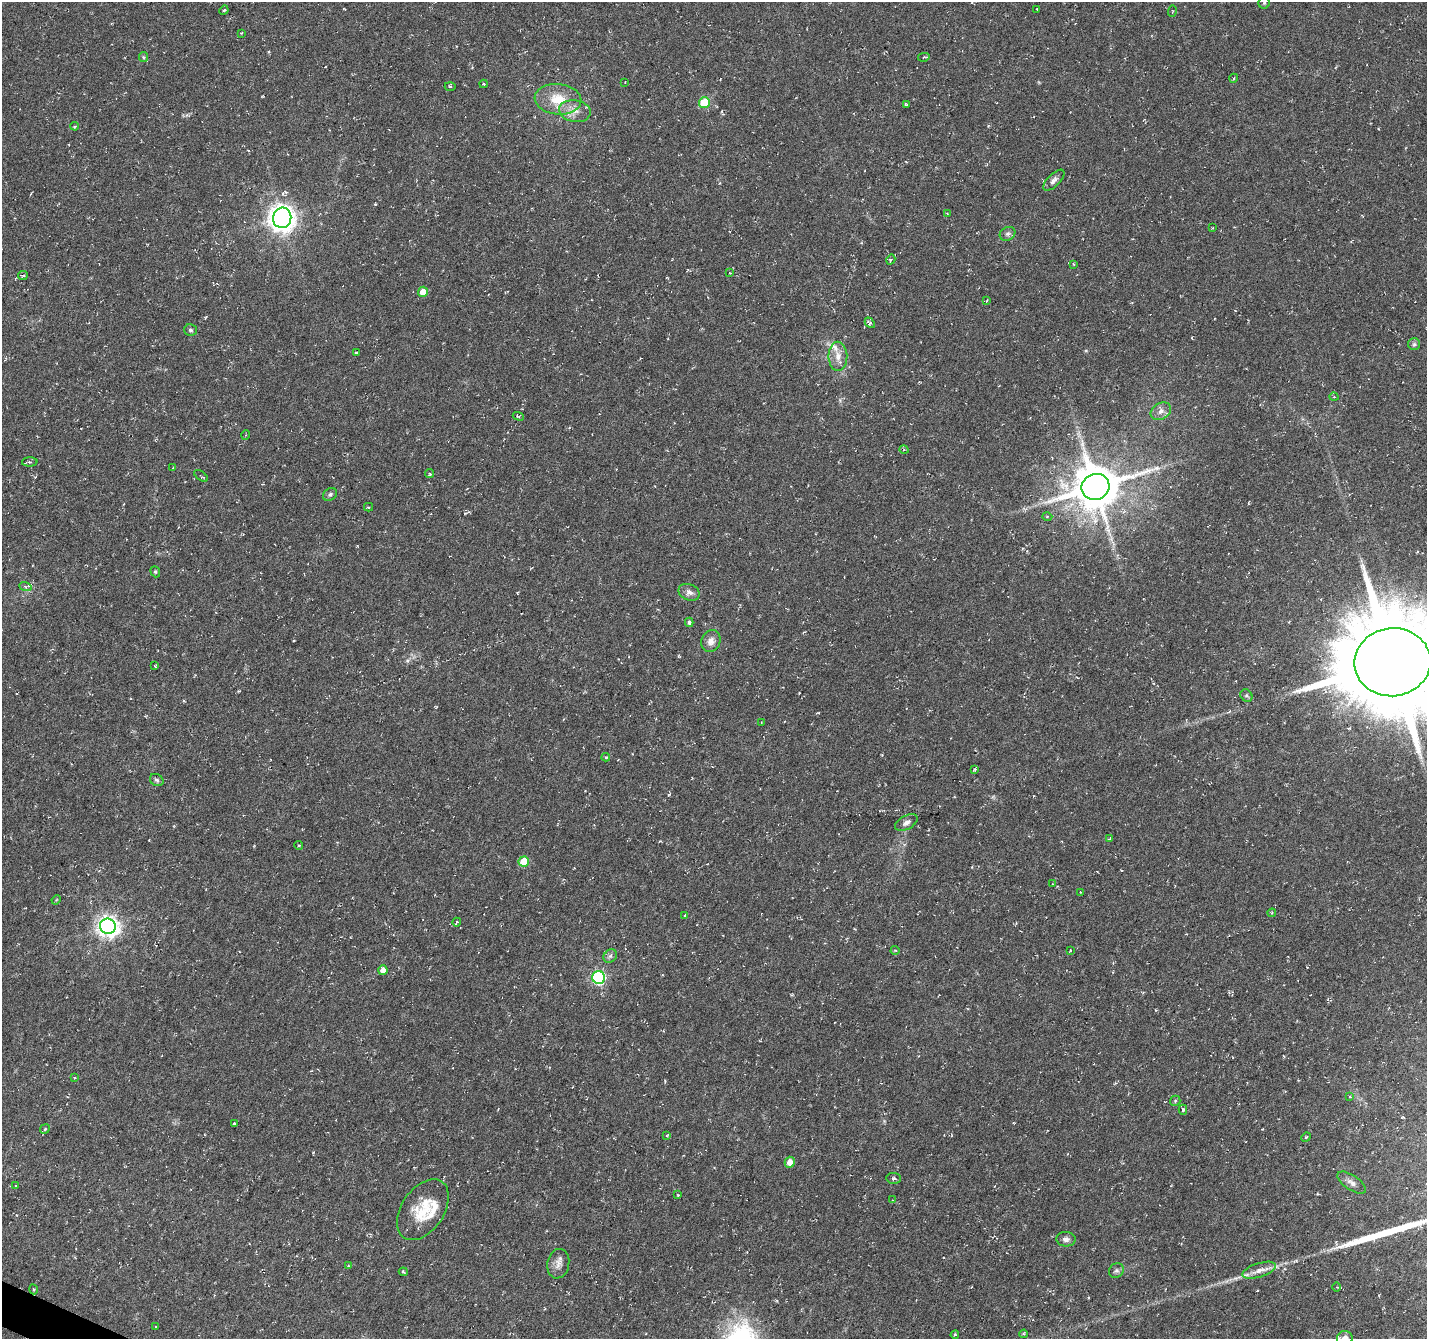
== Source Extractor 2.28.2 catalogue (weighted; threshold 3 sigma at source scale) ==
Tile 7 of 4 x 4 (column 3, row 2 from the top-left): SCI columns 2851-4275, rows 2875-4211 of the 5707 x 5815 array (HDU 1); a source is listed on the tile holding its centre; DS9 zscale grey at full resolution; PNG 1429 x 1341 px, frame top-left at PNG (2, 2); each listed source drawn as its Kron ellipse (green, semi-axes under 4 px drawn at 4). Shown black and unused: <1% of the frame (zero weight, under 3 of 6 exposures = <1% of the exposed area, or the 3 px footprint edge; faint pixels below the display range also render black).
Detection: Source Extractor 2.28.2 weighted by HDU 2 'WHT'; one run over the whole footprint, this tile lists its part. Background 0.00531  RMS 0.004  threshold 0.0163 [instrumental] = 3 sigma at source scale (4.09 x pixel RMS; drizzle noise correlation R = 1.36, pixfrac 0.8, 0.0396/0.0396 arcsec/px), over >= 5 px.
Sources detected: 112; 1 too faint to see at this stretch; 6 cosmic-ray / hot-pixel residue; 1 long thin detection or spike segment (spike, bleed or trail) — neither listed nor drawn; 4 inside a brighter listed object's ellipse — not listed separately; the other 100 listed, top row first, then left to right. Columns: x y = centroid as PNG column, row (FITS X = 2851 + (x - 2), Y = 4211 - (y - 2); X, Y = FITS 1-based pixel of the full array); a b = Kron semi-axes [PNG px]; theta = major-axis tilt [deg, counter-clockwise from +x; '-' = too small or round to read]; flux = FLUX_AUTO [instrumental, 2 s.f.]
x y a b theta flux
1264 3 6 5 - 0.66
1037 9 2 2 - 0.21
224 10 5 3 - 0.45
1172 11 5 3 - 0.27
241 33 3 3 - 0.35
143 57 5 4 - 0.5
924 57 6 3 11 0.46
1234 78 4 3 - 0.34
625 82 2 2 - 0.21
484 84 4 4 - 0.32
450 86 5 3 - 0.44
558 99 23 15 -5 10
704 103 5 5 - 12
906 105 4 3 - 0.45
575 111 16 11 -9 3.9
75 126 4 2 - 0.39
1054 180 13 6 45 1.6
947 213 3 2 - 0.27
282 218 10 9 - 360
1213 228 3 2 - 0.29
1007 234 8 6 30 1
891 259 5 3 - 0.49
1073 264 4 3 - 0.32
730 273 2 2 - 0.28
23 275 5 2 - 0.46
423 292 5 5 - 4.5
987 300 3 2 - 0.34
870 323 6 4 -47 0.63
190 330 6 5 - 0.77
1414 344 6 6 - 0.77
356 352 3 2 - 0.4
838 356 14 9 -88 3.5
1334 397 4 3 - 0.28
1161 411 11 8 31 2.2
518 416 6 3 -17 0.41
246 435 5 3 - 0.33
904 450 4 3 - 0.45
30 462 8 4 2 0.73
173 468 3 2 - 0.26
429 474 4 4 - 0.59
201 476 8 3 -36 0.42
1095 487 14 13 - 1600
330 494 7 6 - 0.89
369 507 4 4 - 0.41
1047 516 5 3 - 0.38
155 572 6 4 -69 0.54
25 586 6 4 -20 0.6
689 592 11 8 -23 1.8
689 622 4 4 - 0.88
711 641 11 9 67 2.5
1392 662 38 34 7 6500
155 666 3 2 - 0.26
1246 696 7 5 -51 0.69
761 723 3 2 - 0.26
606 757 4 3 - 0.45
975 769 3 3 - 0.47
157 780 7 5 -33 0.78
906 823 12 6 29 1.5
1110 839 4 3 - 0.42
299 845 4 3 - 0.45
524 862 5 5 - 9.6
1052 884 4 3 - 0.27
1080 892 3 2 - 0.22
56 900 5 3 - 0.35
1272 913 4 4 - 0.42
685 915 3 3 - 0.58
457 922 4 3 - 0.49
108 926 8 7 - 240
895 950 4 4 - 0.36
1070 950 4 2 - 0.3
610 956 7 6 - 1
383 970 5 4 - 2.3
598 977 6 6 - 62
75 1078 3 3 - 0.35
1350 1097 4 3 - 0.37
1175 1101 5 5 - 0.49
1183 1110 5 3 - 0.8
234 1123 3 3 - 0.34
45 1129 5 4 - 0.48
667 1136 4 3 - 0.35
1306 1137 5 4 - 0.4
790 1162 5 5 - 3.1
894 1178 7 5 -6 0.79
1352 1183 16 7 -34 2
15 1186 4 3 - 0.29
678 1195 4 3 - 0.33
893 1200 3 2 - 0.24
423 1210 34 21 56 13
1066 1239 10 7 -3 1.6
558 1264 15 11 79 2.7
348 1266 3 3 - 0.36
1259 1270 17 7 18 3.4
1116 1271 8 7 - 1
403 1272 4 3 - 0.48
1336 1287 4 3 - 0.34
33 1289 5 2 - 0.36
156 1326 3 2 - 0.32
1024 1334 4 3 - 0.5
955 1335 4 3 - 0.48
1345 1338 7 7 - 2.8
Isophote crosses this tile's border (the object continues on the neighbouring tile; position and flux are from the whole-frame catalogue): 2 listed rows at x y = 1392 662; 1345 1338